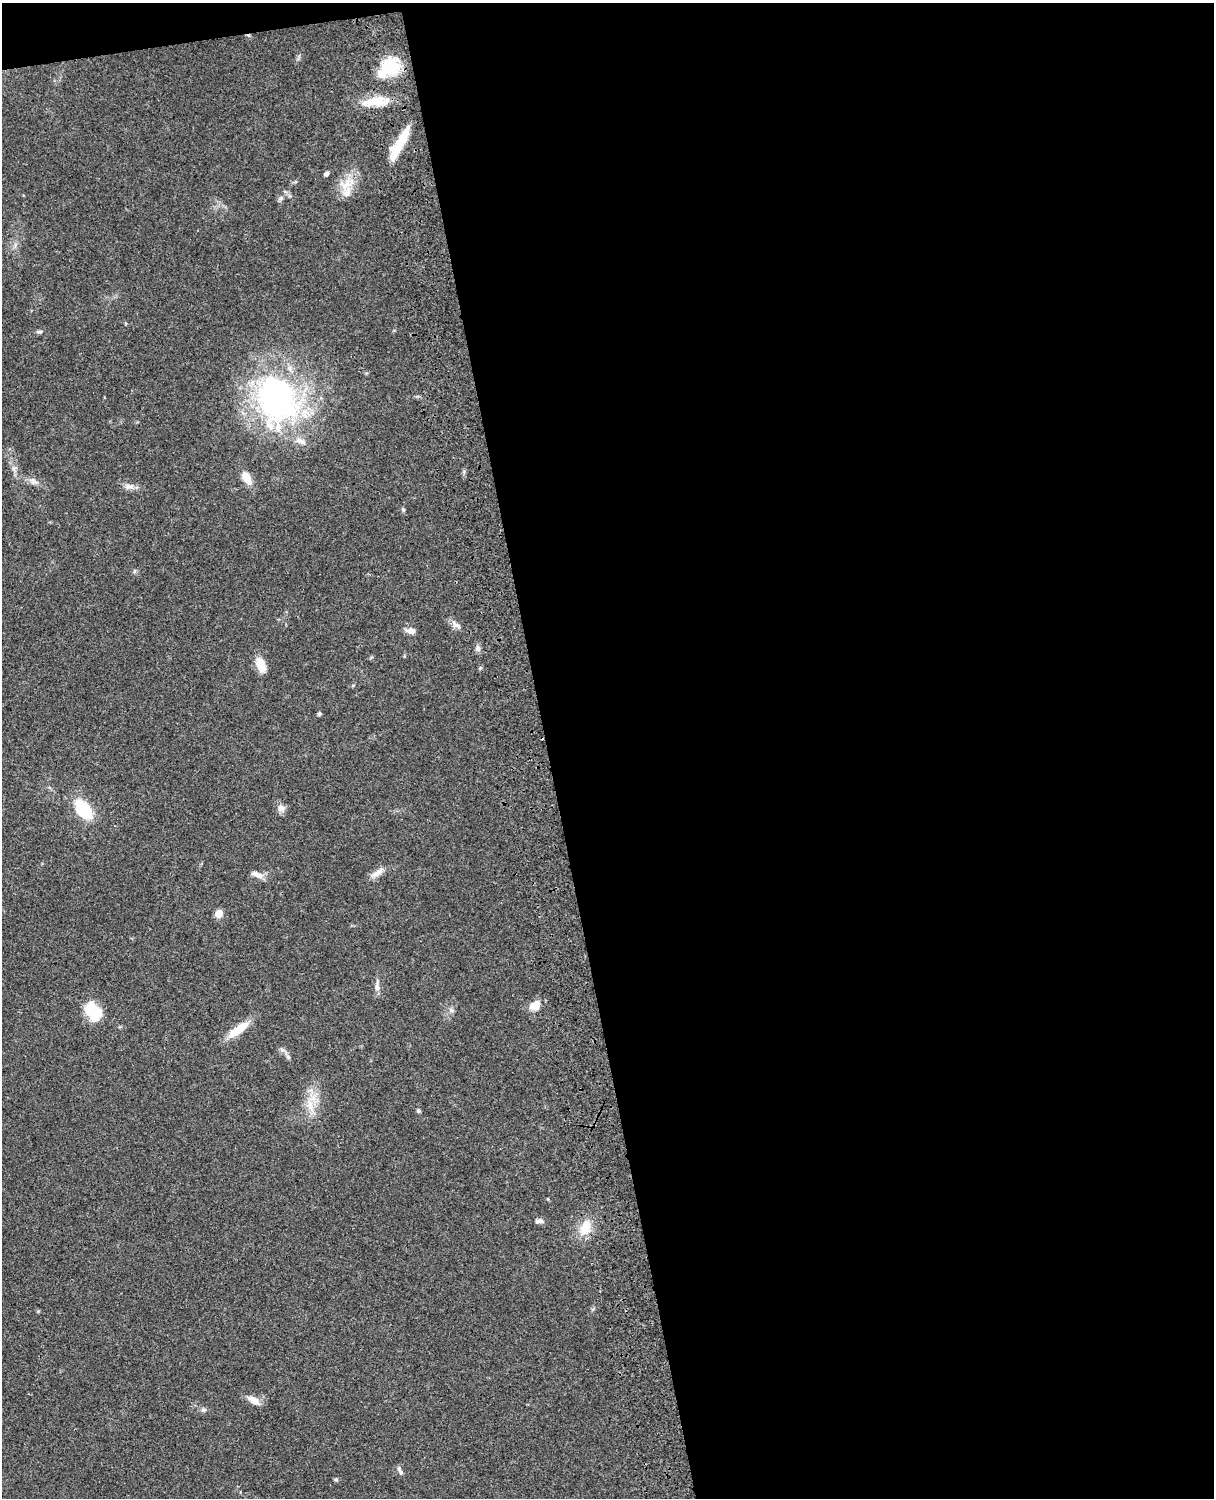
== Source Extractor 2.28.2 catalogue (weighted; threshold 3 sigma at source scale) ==
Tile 4 of 4 x 3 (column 4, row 1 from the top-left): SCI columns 3759-4970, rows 3268-4763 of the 5088 x 4925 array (HDU 1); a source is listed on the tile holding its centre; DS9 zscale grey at full resolution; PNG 1216 x 1500 px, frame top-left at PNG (2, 3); no overlay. Shown black and unused: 56% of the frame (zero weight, under 3 of 4 exposures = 6% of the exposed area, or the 3 px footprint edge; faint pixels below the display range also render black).
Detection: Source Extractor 2.28.2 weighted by HDU 2 'WHT'; one run over the whole footprint, this tile lists its part. Background 0.0765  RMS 0.0057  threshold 0.0258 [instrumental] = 3 sigma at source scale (4.5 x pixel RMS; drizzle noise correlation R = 1.50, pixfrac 1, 0.05/0.05 arcsec/px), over >= 5 px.
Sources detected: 44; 1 inside a brighter object's white glare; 1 cosmic-ray / hot-pixel residue — not listed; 3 inside a brighter listed object's ellipse — not listed separately; the other 39 listed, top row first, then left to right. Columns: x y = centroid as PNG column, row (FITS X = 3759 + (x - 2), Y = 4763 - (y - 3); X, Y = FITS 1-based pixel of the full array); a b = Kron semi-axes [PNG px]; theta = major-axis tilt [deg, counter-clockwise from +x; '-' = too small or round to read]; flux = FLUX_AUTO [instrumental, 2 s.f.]
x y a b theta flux
390 67 20 12 39 34
377 101 38 11 6 14
399 145 38 9 60 18
326 174 5 4 - 1.8
347 184 21 12 36 9.9
281 198 8 6 29 1.5
39 332 8 4 -3 1.1
277 399 66 53 -71 140
246 478 16 8 -58 8.1
34 481 11 7 -28 2.5
129 486 15 7 1 3.2
403 510 5 5 - 0.76
457 626 18 5 -30 2.7
411 631 11 7 -8 3.3
478 649 8 6 -75 1.8
261 665 15 8 -68 9.4
353 685 5 3 - 0.55
319 714 5 4 - 0.94
281 808 11 9 15 2.8
83 809 14 8 -51 47
377 873 20 7 36 4.2
257 875 17 7 -19 3.8
219 913 5 5 - 13
377 986 16 5 -89 2.7
535 1005 15 12 34 5.5
451 1010 7 5 -45 1.2
96 1012 21 12 -84 15
238 1029 30 9 36 12
282 1050 7 6 - 1.4
288 1057 7 4 -45 1.1
310 1105 18 8 -79 7.1
418 1111 4 4 - 1
548 1199 4 3 - 0.48
539 1221 11 5 1 1.9
585 1228 22 13 72 9.9
254 1400 16 8 -30 4.9
203 1410 7 6 - 1.4
400 1470 12 4 -62 1.6
335 1479 6 4 -1 0.72